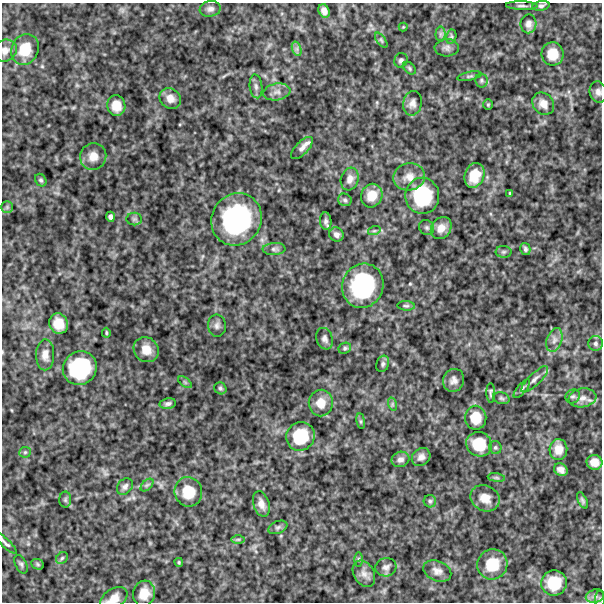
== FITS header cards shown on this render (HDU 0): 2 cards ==
NAXIS1  =                  600
NAXIS2  =                  600

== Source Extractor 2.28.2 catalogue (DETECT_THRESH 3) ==
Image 600 x 600 px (HDU 0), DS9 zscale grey, 1 PNG px = 1 image px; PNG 604 x 604 px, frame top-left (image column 1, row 600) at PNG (2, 3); each listed source drawn as its Kron ellipse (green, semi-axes under 4 px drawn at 4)
Background 511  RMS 130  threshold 385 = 3 sigma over >= 5 px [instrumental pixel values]
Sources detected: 110; all 110 listed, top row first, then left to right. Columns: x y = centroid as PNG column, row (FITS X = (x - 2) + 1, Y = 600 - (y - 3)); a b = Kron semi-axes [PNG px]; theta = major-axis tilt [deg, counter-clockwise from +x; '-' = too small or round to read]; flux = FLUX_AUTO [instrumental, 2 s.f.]
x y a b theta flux
522 6 16 3 -1 2.4e+04
541 6 9 4 9 2.0e+04
210 9 11 7 8 3.5e+04
324 11 7 5 -64 3.9e+04
528 24 9 8 - 3.9e+04
403 27 4 4 - 8.7e+03
440 34 7 5 90 2.0e+04
451 37 7 5 78 1.7e+04
381 40 9 4 -55 1.7e+04
447 48 12 9 3 3.9e+04
25 49 16 13 64 1.9e+05
297 49 7 4 -72 2.3e+04
5 51 12 10 37 5.4e+04
553 54 12 11 - 1.5e+05
401 60 7 6 - 2.4e+04
410 68 7 5 -44 1.5e+04
469 76 12 3 12 1.5e+04
481 80 7 6 - 1.8e+04
256 86 12 6 -84 3.3e+04
277 92 14 8 10 5.6e+04
598 92 11 8 -73 4.3e+04
170 98 11 9 -41 6.8e+04
412 103 12 9 79 4.8e+04
543 104 12 10 -48 7.2e+04
488 105 5 4 - 1.0e+04
116 106 10 9 - 1.1e+05
302 148 14 6 46 5.1e+04
93 156 13 13 - 9.3e+04
474 175 13 9 70 1.8e+05
409 177 16 13 12 9.3e+04
350 179 12 9 72 5.1e+04
41 180 7 5 -56 1.8e+04
510 193 3 3 - 8.0e+03
372 196 12 10 69 1.2e+05
422 196 18 17 - 5.3e+05
345 200 7 6 - 1.9e+04
7 207 5 5 - 1.5e+04
110 217 5 4 - 2.4e+04
134 219 8 6 1 2.0e+04
237 219 27 24 58 1.3e+06
326 221 9 5 -85 2.7e+04
427 228 8 7 - 2.1e+04
441 228 12 9 53 6.9e+04
374 231 6 4 18 1.3e+04
336 234 7 6 - 3.4e+04
274 249 11 6 4 2.8e+04
525 249 6 5 - 2.0e+04
504 252 8 6 1 1.9e+04
363 286 22 20 68 8.9e+05
406 306 9 4 -4 1.6e+04
59 324 10 9 - 1.2e+05
217 326 11 9 -84 3.5e+04
106 333 5 3 - 9.6e+03
325 339 11 8 -71 3.2e+04
554 340 12 7 72 4.8e+04
595 343 7 7 - 2.6e+04
345 348 6 5 - 1.6e+04
146 350 13 12 - 1.0e+05
45 355 15 9 89 6.5e+04
383 364 8 6 72 2.1e+04
80 368 17 16 - 6.6e+05
535 379 18 6 44 4.7e+04
454 380 11 10 - 4.7e+04
185 382 8 4 -37 1.3e+04
220 388 6 5 - 1.8e+04
522 389 11 4 50 2.1e+04
491 393 10 4 -89 2.1e+04
573 396 7 6 - 2.2e+04
501 398 8 6 -16 1.8e+04
582 398 14 9 9 6.9e+04
168 403 8 5 11 2.8e+04
321 403 13 12 - 1.0e+05
392 404 7 4 -72 1.6e+04
476 418 12 10 -89 1.4e+05
361 421 8 4 -82 1.3e+04
300 436 14 14 - 3.3e+05
479 444 13 12 - 2.1e+05
495 448 6 6 - 1.8e+04
558 449 10 9 - 7.9e+04
25 452 6 5 - 1.6e+04
421 457 10 8 43 4.1e+04
401 459 9 7 22 3.5e+04
594 462 8 7 - 6.6e+04
561 470 7 6 - 4.1e+04
496 478 9 4 -9 1.7e+04
147 485 8 4 44 1.7e+04
125 486 9 7 49 3.1e+04
188 492 15 13 -72 2.0e+05
485 498 15 12 -28 9.9e+04
65 500 8 6 -90 1.8e+04
582 500 9 4 -65 1.8e+04
430 501 6 6 - 1.6e+04
261 504 13 8 -73 5.6e+04
278 527 10 6 22 2.3e+04
238 539 6 4 0 1.4e+04
6 543 15 4 -43 2.3e+04
62 558 6 5 - 1.7e+04
359 559 7 3 90 1.3e+04
179 562 4 3 - 1.0e+04
21 564 10 5 -63 2.1e+04
38 564 6 5 - 1.3e+04
492 564 15 15 - 2.3e+05
386 567 10 9 - 3.7e+04
437 571 14 10 -23 5.6e+04
364 574 14 10 -59 5.9e+04
554 583 13 12 - 2.3e+05
144 594 13 11 74 1.2e+05
595 596 9 6 14 3.4e+04
114 598 15 9 33 8.6e+04
600 599 8 5 88 1.5e+04
At the frame edge (FLAGS 8, measured only in part): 5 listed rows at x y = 5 51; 598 92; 6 543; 114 598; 600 599